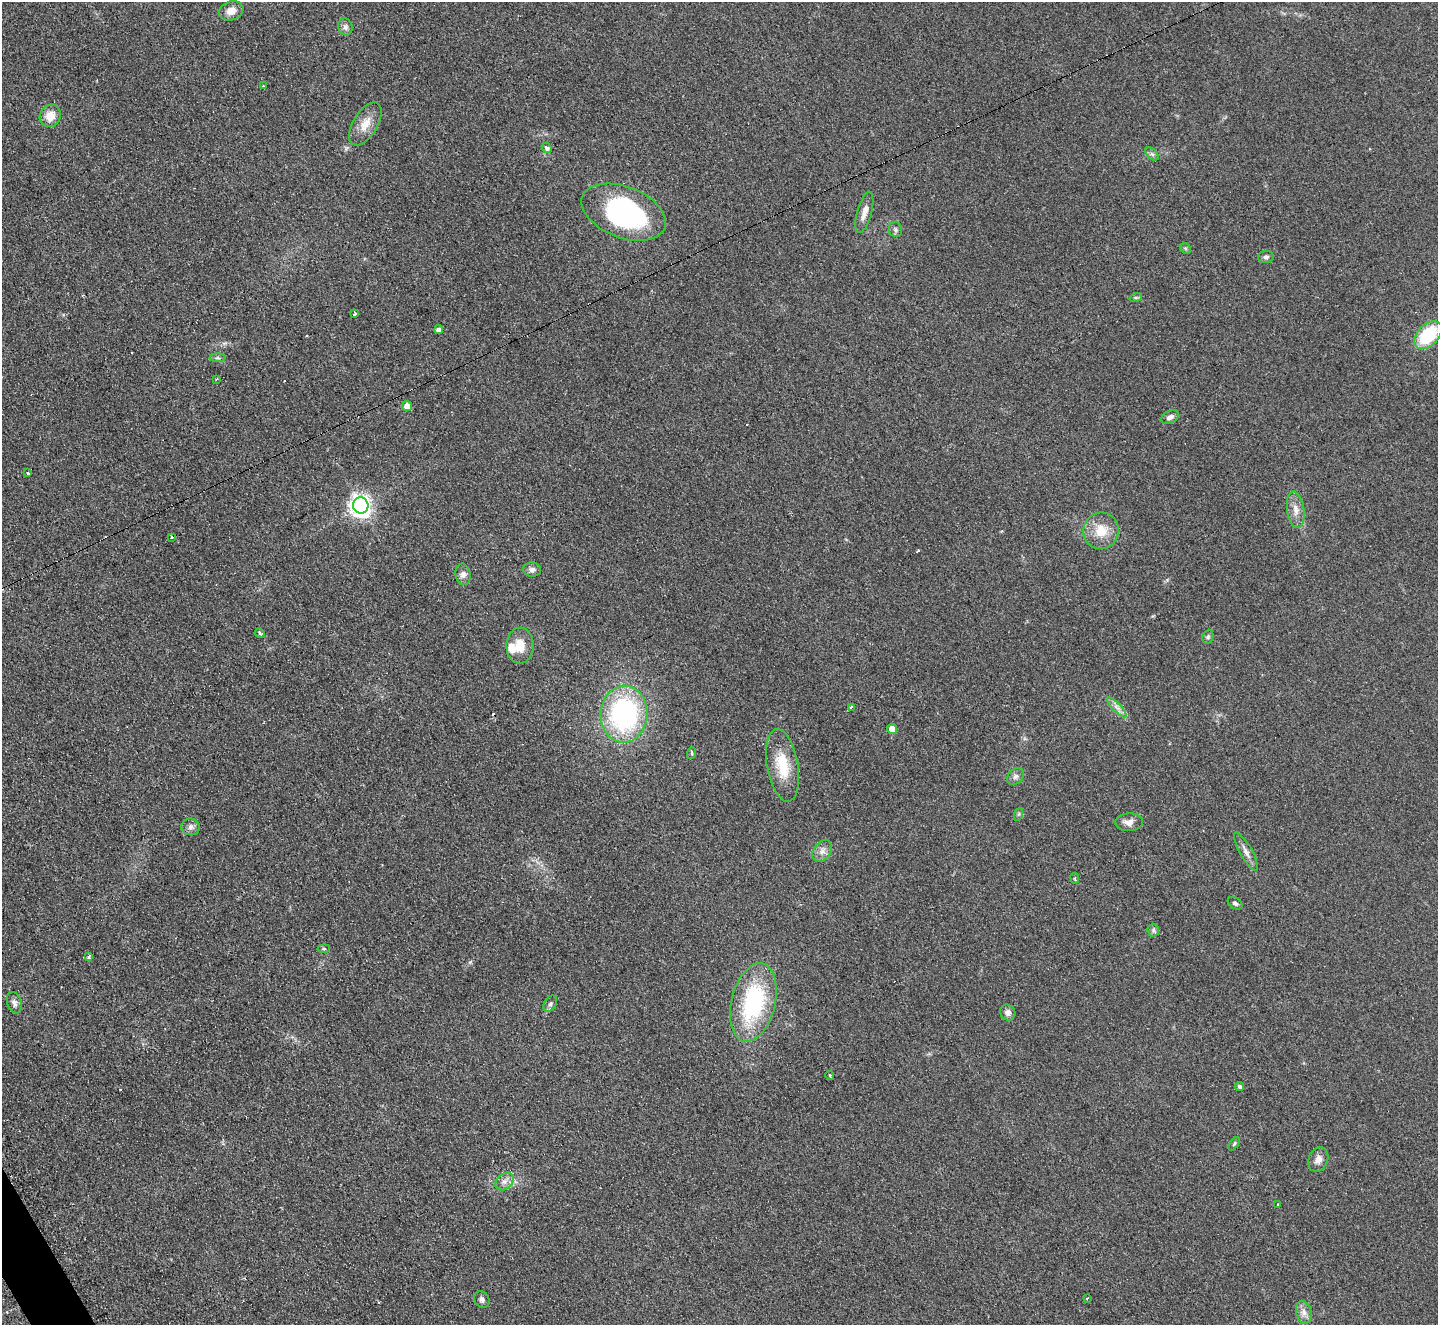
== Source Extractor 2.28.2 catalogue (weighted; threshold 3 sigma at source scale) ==
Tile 7 of 4 x 4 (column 3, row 2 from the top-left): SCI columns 2882-4317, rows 2804-4126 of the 5771 x 5747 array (HDU 1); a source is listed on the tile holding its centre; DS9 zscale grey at full resolution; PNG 1440 x 1327 px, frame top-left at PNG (2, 2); each listed source drawn as its Kron ellipse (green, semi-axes under 4 px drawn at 4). Shown black and unused: <1% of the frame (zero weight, under 2 of 3 exposures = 2% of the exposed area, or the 3 px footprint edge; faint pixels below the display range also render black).
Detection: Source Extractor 2.28.2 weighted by HDU 2 'WHT'; one run over the whole footprint, this tile lists its part. Background 0.108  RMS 0.011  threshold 0.051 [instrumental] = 3 sigma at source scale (4.5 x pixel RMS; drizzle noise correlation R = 1.50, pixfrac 1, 0.05/0.05 arcsec/px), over >= 5 px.
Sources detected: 67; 1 inside a brighter object's white glare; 5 cosmic-ray / hot-pixel residue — neither listed nor drawn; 1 inside a brighter listed object's ellipse — not listed separately; the other 60 listed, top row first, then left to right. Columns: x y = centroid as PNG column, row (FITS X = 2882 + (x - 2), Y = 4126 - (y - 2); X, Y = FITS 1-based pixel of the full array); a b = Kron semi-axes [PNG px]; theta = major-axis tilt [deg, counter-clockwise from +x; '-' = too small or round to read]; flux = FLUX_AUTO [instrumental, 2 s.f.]
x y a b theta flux
231 11 12 9 21 10
345 27 8 7 - 4
263 86 3 2 - 1.5
50 116 11 10 - 15
365 124 24 12 59 16
547 148 5 4 - 3.7
1152 154 8 4 -44 2.6
624 212 44 25 -21 190
864 212 21 7 75 9.5
895 230 7 6 - 2.9
1185 248 6 4 -44 1.7
1266 257 8 6 4 3
1136 297 6 4 18 1.7
354 314 4 3 - 10
438 330 4 4 - 5.1
1428 335 16 10 45 64
217 358 8 4 0 2.3
216 379 3 2 - 1.5
407 406 5 5 - 10
1170 417 9 6 26 4.9
27 472 3 3 - 3.9
361 506 8 7 - 690
1296 510 18 8 -82 10
1101 531 18 17 - 23
171 537 3 3 - 3.9
532 570 9 7 -6 4.8
463 574 11 7 -81 5.2
260 633 6 4 -46 1.5
1208 637 7 5 69 2.1
520 645 18 14 89 18
851 707 3 3 - 1.8
1117 707 13 3 -45 4.8
624 714 28 23 88 190
892 729 5 5 - 13
692 753 6 3 73 1.3
783 765 37 15 -80 35
1016 776 9 7 44 3.9
1019 814 7 4 71 1.8
1129 822 14 9 4 7.9
191 827 9 8 - 4.4
822 851 12 8 54 6.8
1246 852 22 6 -60 6.9
1075 878 5 3 - 1.4
1235 903 8 5 -33 2.8
1153 930 6 6 - 2.6
324 949 6 4 6 1.7
88 956 4 3 - 2.6
753 1002 40 22 76 120
14 1003 11 7 -72 4.5
550 1004 9 6 60 3.1
1008 1012 8 7 - 5.1
830 1076 4 3 - 6.6
1240 1086 4 4 - 3.1
1234 1144 8 4 55 1.7
1318 1159 12 9 66 7.6
504 1181 10 7 43 6.3
1278 1204 3 2 - 1.4
1087 1298 3 2 - 2.6
482 1299 8 7 - 4
1304 1312 12 7 -75 6.7